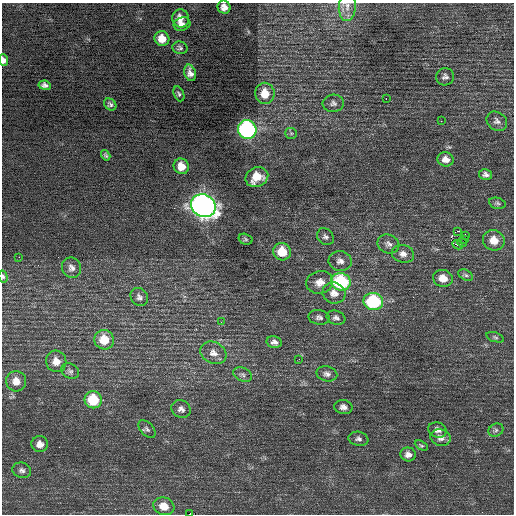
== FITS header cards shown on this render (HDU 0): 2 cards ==
NAXIS1  =                  512 / Axis length
NAXIS2  =                  512 / Axis length

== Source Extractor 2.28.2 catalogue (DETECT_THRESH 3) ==
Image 512 x 512 px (HDU 0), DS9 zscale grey, 1 PNG px = 1 image px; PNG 516 x 516 px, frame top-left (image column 1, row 512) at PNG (2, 3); each listed source drawn as its Kron ellipse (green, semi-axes under 4 px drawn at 4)
Background 0.255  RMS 0.78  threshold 2.35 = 3 sigma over >= 5 px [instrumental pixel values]
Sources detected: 76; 1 with non-positive FLUX_AUTO (blend fragments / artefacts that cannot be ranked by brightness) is neither listed nor drawn; the other 75 listed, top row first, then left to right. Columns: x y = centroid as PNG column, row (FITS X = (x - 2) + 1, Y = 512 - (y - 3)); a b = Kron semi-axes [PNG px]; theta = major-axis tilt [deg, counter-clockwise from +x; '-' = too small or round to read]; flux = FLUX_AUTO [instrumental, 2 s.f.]
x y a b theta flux
347 6 15 8 87 390
224 7 6 6 - 320
181 18 9 8 - 420
182 24 8 6 20 290
162 38 7 7 - 640
180 48 7 6 - 130
3 60 6 4 -85 290
190 73 8 5 -75 280
445 77 9 8 - 190
45 85 6 4 -9 170
265 93 10 9 - 820
179 94 8 5 -67 93
386 99 2 2 - 350
333 103 10 8 6 210
110 104 7 5 -39 130
441 121 2 2 - 200
497 121 11 9 -36 230
247 129 9 9 - 10000
291 133 6 5 - 86
106 155 5 4 - 89
446 159 8 7 - 350
181 166 8 7 - 620
485 174 6 5 - 160
257 177 12 9 23 1000
497 203 8 5 -11 110
203 206 13 11 -31 32000
458 231 2 2 - 660
465 235 2 2 - 2000
325 237 9 7 -45 170
245 239 7 5 -17 86
465 239 3 2 - 16
494 240 11 10 - 770
462 242 5 2 - 82
388 244 11 9 -21 260
457 245 5 3 - 940
282 252 9 8 - 1100
403 254 11 8 -16 320
19 257 2 2 - 430
340 261 11 10 - 310
71 268 10 9 - 270
466 275 8 5 -27 100
3 277 6 4 -75 93
443 278 10 8 -13 640
320 282 13 11 13 540
341 282 10 8 -16 4800
334 293 11 10 - 460
139 297 9 8 - 190
373 302 10 8 -12 4700
319 317 10 7 -9 180
336 318 10 7 -20 190
221 322 4 3 - 39
495 337 9 4 -19 100
104 340 10 9 - 1100
274 342 7 5 -12 200
213 353 13 10 -27 450
299 359 3 2 - 62
56 361 11 10 - 480
70 371 9 7 -30 160
327 374 10 7 -13 230
243 375 10 6 -26 180
16 381 10 10 - 500
93 400 9 8 - 2100
343 407 9 7 -12 230
181 409 10 8 -29 230
147 429 11 6 -46 160
437 430 9 7 -18 230
496 430 8 6 28 130
441 438 10 8 -18 290
358 439 10 7 -10 180
40 444 8 8 - 360
421 446 7 4 -30 82
408 454 8 7 - 280
22 470 9 7 -17 190
164 506 11 8 -19 670
190 514 4 2 - 1700
At the frame edge (FLAGS 8, measured only in part): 5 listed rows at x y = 347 6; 224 7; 3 60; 3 277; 190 514
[1 non-positive-flux detection neither listed nor drawn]